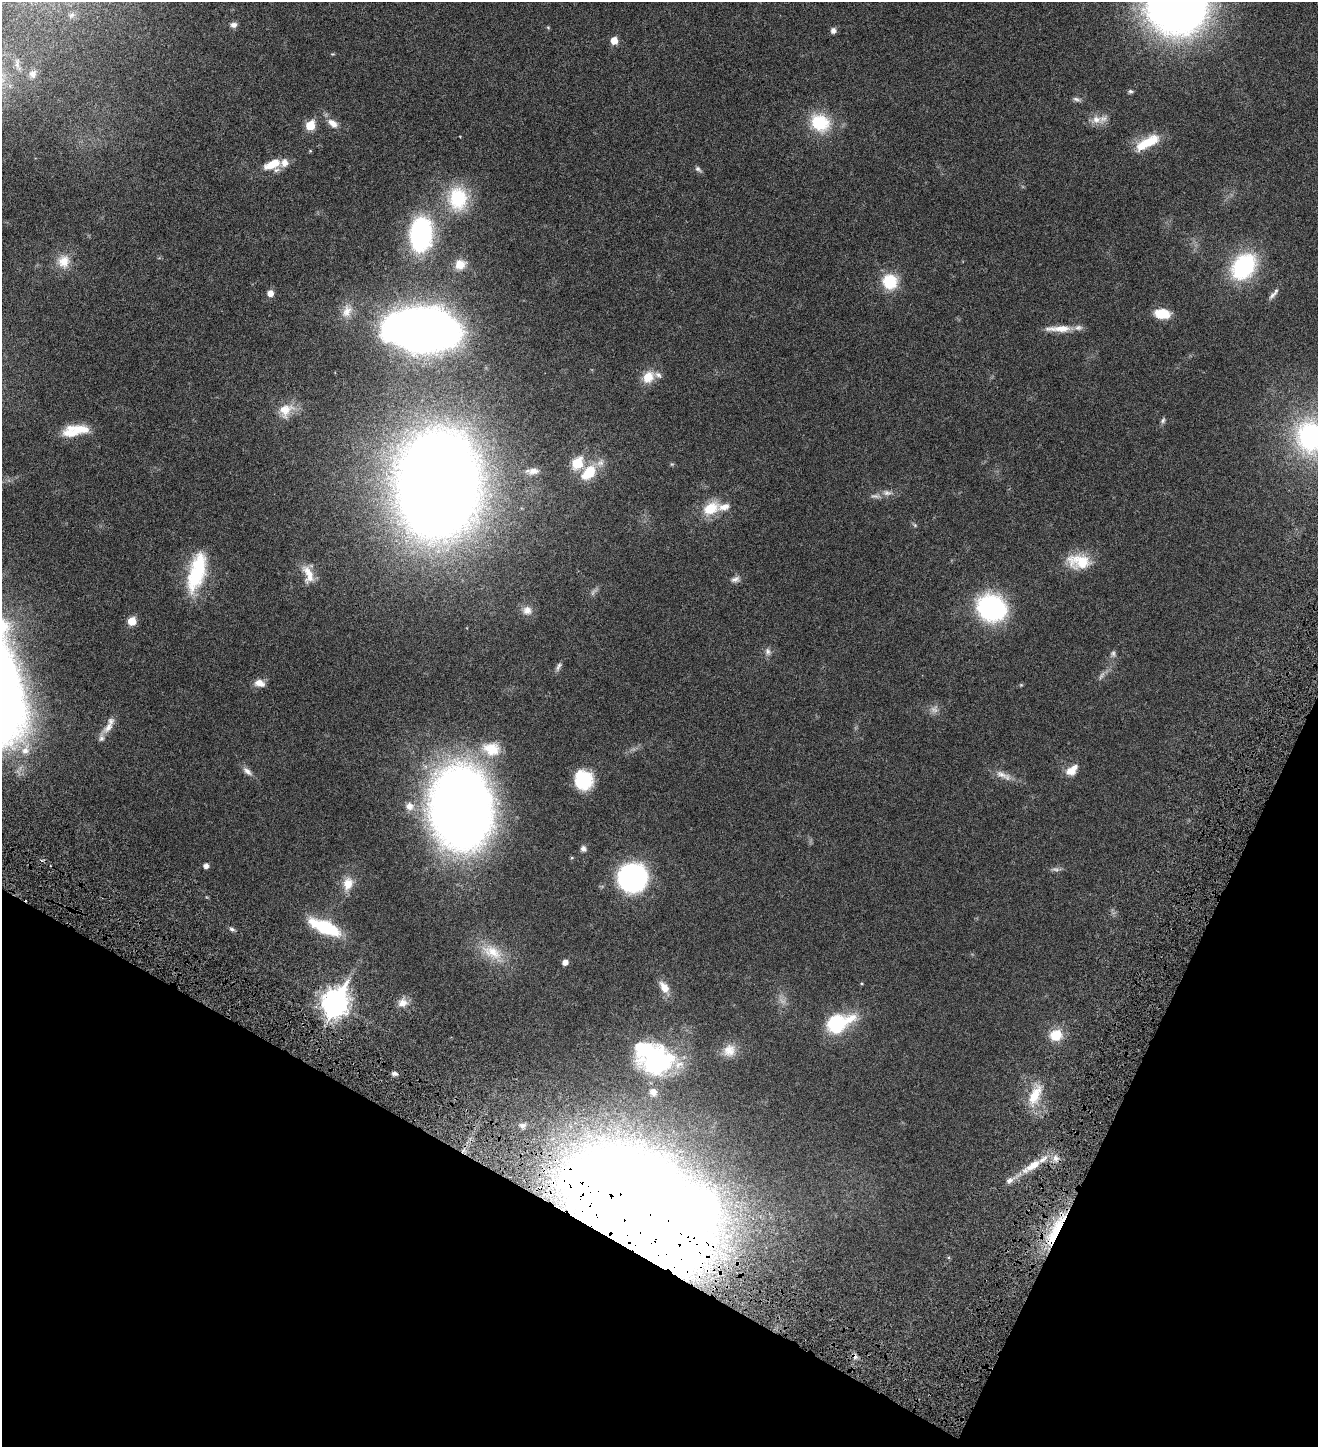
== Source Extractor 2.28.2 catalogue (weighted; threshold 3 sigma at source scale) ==
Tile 15 of 4 x 4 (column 3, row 4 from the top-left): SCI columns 2919-4234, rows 97-1541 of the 5971 x 5969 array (HDU 1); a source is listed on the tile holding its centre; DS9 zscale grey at full resolution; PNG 1320 x 1449 px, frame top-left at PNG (2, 2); no overlay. Shown black and unused: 22% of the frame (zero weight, under 4 of 8 exposures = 6% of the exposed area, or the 3 px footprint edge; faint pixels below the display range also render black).
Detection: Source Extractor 2.28.2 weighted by HDU 2 'WHT'; one run over the whole footprint, this tile lists its part. Background 0.0183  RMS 0.0026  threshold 0.0107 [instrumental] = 3 sigma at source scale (4.09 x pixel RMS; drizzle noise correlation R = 1.36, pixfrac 0.8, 0.05/0.05 arcsec/px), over >= 5 px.
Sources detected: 105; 2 too faint to see at this stretch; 4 inside a brighter object's white glare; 1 cosmic-ray / hot-pixel residue — not listed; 11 inside a brighter listed object's ellipse — not listed separately; the other 87 listed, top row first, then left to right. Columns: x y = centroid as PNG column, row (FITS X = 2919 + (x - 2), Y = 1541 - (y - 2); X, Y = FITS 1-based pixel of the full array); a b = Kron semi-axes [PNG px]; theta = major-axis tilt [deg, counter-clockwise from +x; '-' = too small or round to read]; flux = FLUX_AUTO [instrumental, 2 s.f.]
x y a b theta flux
1177 3 45 44 - 190
233 25 8 7 - 0.85
548 28 6 3 -21 0.21
833 31 6 6 - 0.91
614 41 5 5 - 3.1
33 74 9 9 - 0.94
1130 91 5 5 - 0.41
1076 99 10 5 -20 0.55
1096 119 14 11 -18 2
333 123 14 8 -39 1.8
820 123 26 21 -31 8.6
310 125 6 5 - 7.3
1147 142 32 11 28 5.7
310 151 4 4 - 0.2
272 164 20 9 25 4.1
698 169 10 5 -41 0.54
458 199 32 26 -88 11
421 234 37 24 86 26
64 261 18 16 67 3.2
460 264 14 12 30 2.5
1243 266 30 22 52 19
890 282 17 16 - 6.8
270 293 5 5 - 1.7
1272 295 14 6 45 0.85
347 311 18 12 72 2.3
1162 314 16 10 -5 4.1
1059 329 33 7 1 3
422 330 43 24 -4 310
648 377 18 14 53 3.3
285 410 20 17 54 3.5
1163 420 9 5 67 0.46
81 429 28 12 -1 3.9
1310 437 44 37 -78 29
577 463 7 6 - 11
672 464 6 4 17 0.21
533 471 14 9 10 1.4
589 472 21 13 47 6
438 484 59 44 88 690
887 493 12 7 0 1.1
710 509 20 13 31 5.3
915 525 6 4 -47 0.28
1079 562 30 18 -5 6.2
308 574 27 12 -73 3.2
195 577 40 22 83 12
735 579 12 7 18 0.89
593 592 13 4 52 0.62
991 608 24 21 -25 35
527 610 13 12 - 1.7
132 621 5 5 - 5
768 651 11 7 -73 0.81
1113 653 7 7 - 0.53
558 666 13 5 66 0.65
1101 676 14 4 55 0.7
259 683 13 9 -16 1.6
1021 685 5 4 - 0.2
109 727 21 9 47 2.1
491 749 27 20 -14 6.4
25 750 14 10 67 2.3
1071 770 17 10 40 2.3
247 771 15 7 -39 1.1
1002 775 22 8 -22 1.8
584 780 17 16 - 10
409 806 12 11 - 1.8
461 808 51 36 -86 300
583 849 8 7 - 0.71
206 866 5 5 - 0.92
1055 869 10 6 -4 0.62
632 878 22 21 - 46
348 884 18 12 74 2.8
325 927 31 11 -24 13
232 929 8 4 -25 0.46
492 952 32 17 -30 5.7
565 962 5 5 - 1.3
664 987 16 10 -57 2.4
335 1003 11 9 62 190
402 1003 13 9 23 1.6
838 1023 31 18 22 13
1056 1035 14 12 24 4.2
729 1050 18 16 60 2.9
654 1060 45 35 20 23
394 1073 7 5 -5 0.61
1035 1095 28 12 64 5
522 1125 10 7 4 1
1055 1158 9 7 -66 1.1
1033 1165 28 10 32 4.3
638 1210 74 50 -30 1000
1056 1232 52 11 64 10
Overlapping masked pixels (flux is a lower limit): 2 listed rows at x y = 638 1210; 1056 1232
Isophote crosses this tile's border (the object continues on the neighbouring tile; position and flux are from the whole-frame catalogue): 2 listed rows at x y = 1177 3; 1310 437